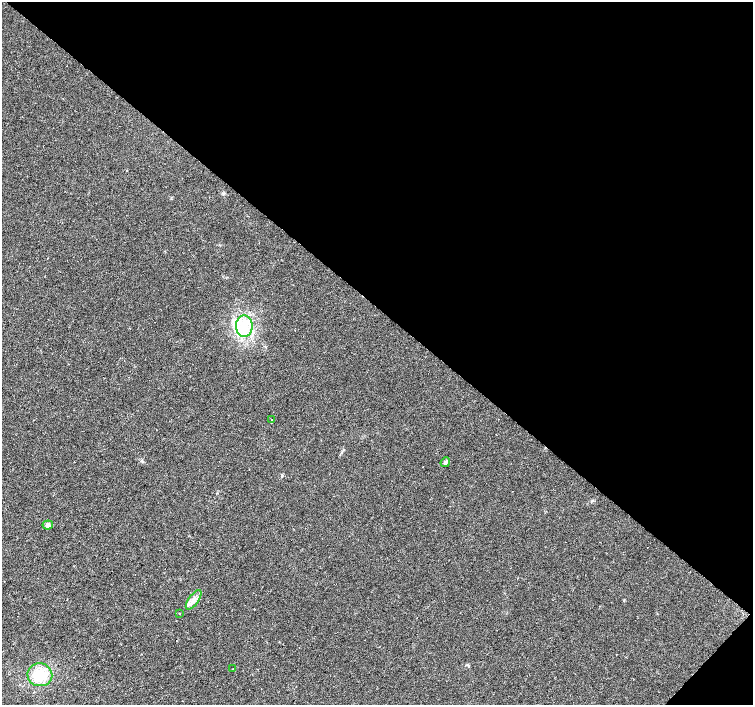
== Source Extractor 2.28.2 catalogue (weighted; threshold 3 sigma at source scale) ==
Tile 8 of 4 x 4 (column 4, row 2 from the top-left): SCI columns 4512-6013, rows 3048-4453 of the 6013 x 6028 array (HDU 1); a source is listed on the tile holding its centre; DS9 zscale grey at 2 x 2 block average (1 PNG px = mean of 2 x 2 image px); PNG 755 x 707 px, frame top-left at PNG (2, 2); each listed source drawn as its Kron ellipse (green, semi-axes under 4 px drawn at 4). Shown black and unused: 44% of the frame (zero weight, under 2 of 3 exposures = <1% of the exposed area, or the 3 px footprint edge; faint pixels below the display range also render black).
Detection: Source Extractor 2.28.2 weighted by HDU 2 'WHT'; one run over the whole footprint, this tile lists its part. Background 0.0219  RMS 0.0061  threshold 0.0273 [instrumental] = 3 sigma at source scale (4.5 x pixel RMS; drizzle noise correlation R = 1.50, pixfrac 1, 0.0396/0.0396 arcsec/px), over >= 5 px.
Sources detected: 8; all 8 listed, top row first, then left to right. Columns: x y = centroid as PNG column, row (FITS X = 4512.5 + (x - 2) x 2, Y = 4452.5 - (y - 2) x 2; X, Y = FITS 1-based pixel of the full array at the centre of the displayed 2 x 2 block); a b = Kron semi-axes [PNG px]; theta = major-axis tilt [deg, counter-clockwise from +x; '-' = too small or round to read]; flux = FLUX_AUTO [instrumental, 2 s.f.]
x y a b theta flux
244 326 10 8 -88 21
272 419 2 2 - 1.8
445 462 5 4 - 3.4
48 525 5 4 - 3.8
194 600 11 5 54 8.1
180 614 2 2 - 0.47
233 669 2 2 - 4.3
40 675 12 11 - 36